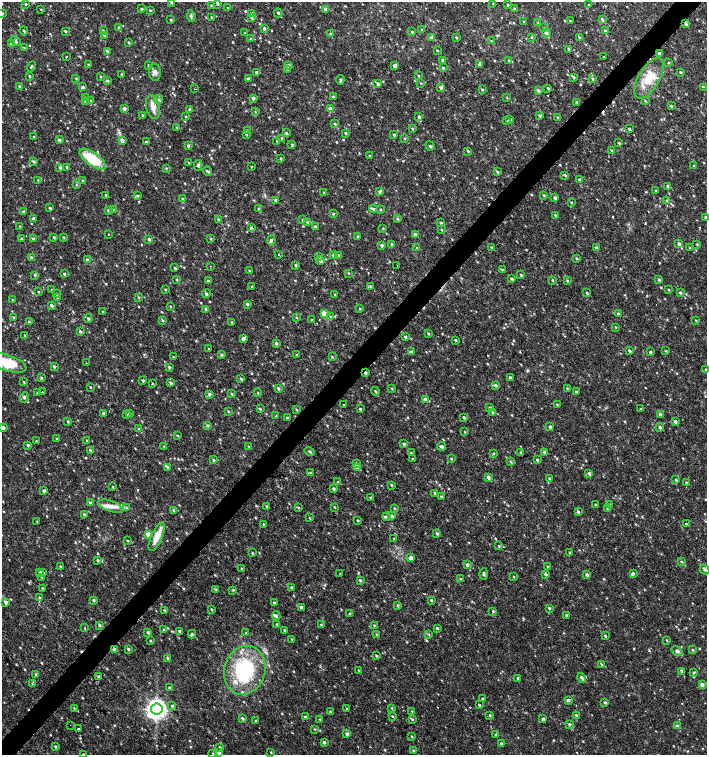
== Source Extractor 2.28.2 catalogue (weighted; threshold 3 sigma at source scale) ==
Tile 10 of 4 x 4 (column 2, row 3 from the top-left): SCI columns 1636-3044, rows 1507-3012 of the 6025 x 6032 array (HDU 1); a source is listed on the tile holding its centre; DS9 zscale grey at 2 x 2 block average (1 PNG px = mean of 2 x 2 image px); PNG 709 x 757 px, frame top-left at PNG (2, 2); each listed source drawn as its Kron ellipse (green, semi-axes under 4 px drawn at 4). Shown black and unused: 4% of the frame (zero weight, under 2 of 3 exposures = <1% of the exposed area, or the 3 px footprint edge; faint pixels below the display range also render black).
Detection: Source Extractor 2.28.2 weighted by HDU 2 'WHT'; one run over the whole footprint, this tile lists its part. Background 0.0175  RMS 0.003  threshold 0.0137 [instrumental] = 3 sigma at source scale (4.5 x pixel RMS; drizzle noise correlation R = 1.50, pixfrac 1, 0.0396/0.0396 arcsec/px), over >= 5 px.
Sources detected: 785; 8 cosmic-ray / hot-pixel residue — neither listed nor drawn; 1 coinciding with a brighter row at this scale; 8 inside a brighter listed object's ellipse — not listed separately; of the other 768, all 500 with FLUX_AUTO >= 0.5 (the completeness limit of this list) listed and drawn (268 fainter detections not listed), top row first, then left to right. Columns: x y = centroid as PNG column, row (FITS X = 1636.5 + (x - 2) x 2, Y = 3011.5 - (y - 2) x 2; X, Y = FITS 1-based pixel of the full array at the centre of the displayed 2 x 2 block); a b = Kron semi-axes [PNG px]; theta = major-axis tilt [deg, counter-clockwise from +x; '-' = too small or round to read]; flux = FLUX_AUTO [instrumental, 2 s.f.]
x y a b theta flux
171 3 3 3 - 0.78
217 3 3 3 - 1.1
493 3 3 2 - 0.53
25 4 3 3 - 0.71
211 5 3 2 - 0.58
508 5 4 3 - 0.82
588 5 3 2 - 0.67
228 8 3 2 - 0.71
515 8 3 3 - 0.74
41 9 2 2 - 0.55
142 9 3 2 - 0.78
326 9 3 3 - 3.7
150 10 3 3 - 0.67
2 13 3 3 - 0.76
252 13 3 3 - 1.1
278 13 4 3 - 0.96
191 16 6 2 -81 0.94
211 17 3 2 - 0.73
252 18 3 3 - 0.81
602 19 4 3 - 1.1
171 20 2 2 - 0.81
570 21 2 2 - 0.69
524 22 3 2 - 0.66
538 22 2 2 - 0.58
686 24 4 3 - 1.3
119 27 3 3 - 1.1
544 28 3 2 - 0.51
264 29 3 3 - 1.3
421 29 4 2 - 0.56
103 30 3 2 - 0.6
24 31 4 2 - 0.73
65 31 3 2 - 0.79
605 31 4 3 - 1.3
412 32 3 2 - 0.76
245 33 3 2 - 0.51
546 33 4 4 - 1.6
330 34 4 3 - 1.1
104 35 3 3 - 0.78
456 37 3 3 - 0.72
531 37 3 2 - 0.53
579 37 3 2 - 0.65
251 38 3 2 - 0.53
432 38 3 3 - 2
16 41 5 4 - 1.3
491 41 3 3 - 0.66
128 42 3 2 - 0.6
12 44 4 4 - 3
24 48 4 2 - 0.7
569 49 3 3 - 1.1
437 50 3 2 - 0.59
107 51 3 3 - 1
659 53 2 2 - 2
66 57 2 2 - 4.8
603 57 2 2 - 0.98
443 60 3 3 - 1.1
509 61 4 3 - 1.2
668 63 3 2 - 0.73
88 64 3 2 - 0.51
148 65 3 2 - 0.62
480 65 4 2 - 1.9
31 66 5 2 - 0.81
288 66 3 3 - 2.1
395 66 3 2 - 2.4
443 68 3 3 - 0.82
288 69 4 3 - 0.76
155 72 8 6 -84 3
257 72 3 3 - 1.4
680 72 3 2 - 0.79
122 74 3 3 - 1.2
29 76 3 2 - 0.8
418 76 3 2 - 0.6
100 77 3 2 - 0.51
574 77 4 3 - 0.97
76 78 3 2 - 0.68
248 78 3 3 - 1.2
649 78 22 10 59 15
593 79 4 3 - 0.92
340 80 4 3 - 1.1
108 81 3 3 - 0.75
421 83 3 2 - 0.53
378 84 3 3 - 1.2
19 86 3 2 - 0.77
83 87 4 3 - 1.2
441 87 3 3 - 1.6
703 87 2 2 - 1
548 88 3 2 - 1.2
195 89 2 2 - 0.52
482 89 3 3 - 0.81
538 90 4 3 - 1.3
85 97 3 3 - 0.76
333 97 3 2 - 1.2
253 98 3 3 - 1.8
507 98 3 2 - 0.59
91 100 3 2 - 0.76
159 100 4 3 - 1.2
645 101 4 2 - 0.6
85 102 3 3 - 0.8
577 102 3 3 - 1.3
671 106 3 3 - 0.81
153 107 12 6 -76 5.7
124 109 3 3 - 2
330 109 4 4 - 2.6
190 110 3 3 - 2.1
255 112 3 3 - 0.54
142 115 2 2 - 0.85
186 116 3 2 - 0.79
539 116 3 3 - 1.3
419 117 4 3 - 1.4
557 117 2 2 - 0.59
507 120 3 3 - 0.64
510 120 3 3 - 0.93
335 124 3 2 - 0.85
177 127 3 2 - 0.57
412 129 3 3 - 0.8
629 129 3 2 - 1.1
247 131 3 2 - 0.96
286 133 4 3 - 0.93
345 133 3 2 - 0.99
246 134 3 2 - 0.83
394 135 3 3 - 1
34 137 3 2 - 0.6
282 138 3 3 - 1.1
404 139 3 2 - 0.53
59 140 3 3 - 1.2
122 140 4 3 - 2.4
277 141 2 2 - 0.62
146 142 3 2 - 1.4
619 143 3 3 - 0.69
188 145 3 3 - 1
292 145 3 3 - 0.86
430 146 5 3 - 0.9
468 151 3 2 - 0.63
611 151 3 2 - 0.65
369 156 2 2 - 0.54
280 158 3 2 - 0.83
93 159 15 6 -35 26
33 161 4 3 - 1.3
188 163 2 2 - 1.6
198 165 5 4 - 1.6
251 166 2 2 - 0.58
694 166 4 3 - 0.88
60 167 4 3 - 1.4
67 167 3 3 - 1.2
166 168 3 2 - 0.55
207 171 5 3 - 1.4
497 172 3 2 - 0.81
565 175 3 2 - 0.96
38 180 3 2 - 0.52
82 180 3 2 - 0.53
579 180 3 2 - 0.96
76 185 3 3 - 0.61
668 186 3 3 - 1.2
656 190 3 2 - 0.62
324 192 2 2 - 0.63
379 192 4 3 - 1.3
106 195 3 2 - 0.68
138 195 3 3 - 0.79
544 195 3 2 - 0.74
182 198 3 3 - 0.88
555 198 3 3 - 1.3
276 200 3 3 - 1.4
667 201 3 3 - 0.94
571 203 3 2 - 0.52
50 208 3 2 - 0.77
258 209 4 2 - 0.7
373 209 4 3 - 1.6
380 209 3 2 - 0.7
108 210 3 2 - 1.1
113 210 3 3 - 0.67
24 212 3 3 - 1.7
333 214 3 2 - 0.75
555 215 3 2 - 0.7
705 217 3 2 - 0.85
33 219 3 3 - 1.9
397 219 4 3 - 0.83
219 220 3 3 - 1.2
303 220 3 3 - 1.3
307 222 3 3 - 1.7
441 223 3 3 - 1.1
20 226 3 2 - 0.59
315 226 3 3 - 0.98
251 227 3 3 - 1.1
383 228 3 3 - 0.54
441 229 3 2 - 0.63
109 234 2 2 - 1
415 235 4 3 - 1.8
358 236 3 2 - 0.66
54 237 3 3 - 0.84
64 237 3 2 - 0.72
22 239 3 3 - 1.1
33 239 3 3 - 1.5
149 239 3 2 - 1.2
211 239 3 2 - 0.51
271 240 5 3 - 1.5
392 244 3 3 - 0.88
679 244 3 3 - 1.8
697 244 3 2 - 0.71
381 245 3 3 - 1.5
491 247 3 3 - 0.8
417 248 4 3 - 1
596 248 3 3 - 1.3
690 248 3 2 - 0.97
278 255 2 2 - 0.75
333 255 3 3 - 0.95
319 256 3 3 - 0.94
338 256 3 3 - 1.9
31 258 3 3 - 1.6
577 258 3 2 - 0.72
88 260 4 3 - 1.8
321 261 3 3 - 2.5
295 265 3 2 - 0.86
210 266 2 2 - 0.68
397 266 2 2 - 1.1
175 268 3 2 - 0.9
502 270 4 2 - 0.69
249 271 3 2 - 0.69
349 273 3 2 - 0.52
64 274 3 2 - 0.84
35 275 3 3 - 0.86
521 275 3 2 - 0.92
177 279 3 3 - 0.68
511 279 3 3 - 1
552 280 3 3 - 0.79
659 280 4 3 - 1
208 281 3 2 - 0.82
567 281 3 3 - 0.72
252 286 2 2 - 1.7
370 286 3 3 - 0.74
165 289 3 2 - 0.74
51 290 3 2 - 0.55
668 290 2 2 - 0.57
38 292 2 2 - 0.59
587 293 3 2 - 0.87
680 293 3 3 - 1.1
56 294 4 3 - 0.78
206 294 4 4 - 1.1
335 294 3 2 - 0.54
138 297 3 2 - 0.53
57 298 3 3 - 1.1
12 300 3 2 - 0.5
247 304 3 3 - 1.1
51 305 3 3 - 1.8
170 306 3 2 - 0.54
360 308 3 2 - 0.54
206 309 3 2 - 0.96
102 311 3 2 - 0.53
324 314 3 3 - 16
618 314 3 2 - 1.1
330 316 4 3 - 0.8
14 317 3 2 - 0.6
296 317 4 2 - 0.6
88 319 4 3 - 1.3
163 320 3 2 - 0.88
312 320 3 2 - 0.88
696 320 3 2 - 0.6
29 322 3 2 - 0.83
231 322 3 2 - 0.84
616 327 3 2 - 0.52
80 331 4 3 - 1
428 333 3 2 - 0.78
25 335 4 2 - 0.7
405 337 3 3 - 1
243 339 3 3 - 2.6
456 340 3 2 - 0.75
276 343 3 3 - 1.2
209 349 3 2 - 0.51
629 351 3 2 - 1.1
665 351 3 2 - 0.64
411 352 3 3 - 1.5
650 352 3 2 - 1.2
297 354 3 3 - 0.7
221 355 4 3 - 1.1
173 357 3 2 - 0.52
332 357 3 2 - 0.5
6 363 21 8 -18 24
86 363 2 2 - 1.4
54 366 3 2 - 1.2
169 367 3 3 - 1.1
705 369 3 2 - 0.54
365 373 3 3 - 1.1
41 377 4 3 - 0.84
510 378 3 2 - 1.2
241 379 3 2 - 0.94
143 380 2 2 - 0.91
24 382 3 2 - 0.62
153 383 3 2 - 0.61
170 383 3 3 - 1.3
495 385 3 3 - 1.4
90 387 3 2 - 0.55
278 388 3 3 - 1.1
392 388 3 3 - 0.61
567 388 3 2 - 0.63
375 391 4 2 - 0.73
42 392 2 2 - 0.9
576 392 2 2 - 1.4
38 393 3 3 - 0.62
258 393 3 2 - 0.62
209 394 3 3 - 1.5
232 394 4 2 - 0.71
24 397 5 3 - 1.2
425 400 3 3 - 2.1
344 405 2 2 - 2.2
557 405 3 2 - 0.51
490 408 3 2 - 0.85
260 409 3 3 - 0.78
296 409 3 2 - 0.63
360 409 2 2 - 0.95
641 409 3 2 - 0.55
228 411 3 3 - 0.58
492 412 3 3 - 0.72
103 413 4 2 - 1.5
130 413 4 3 - 0.88
660 414 3 3 - 1.5
127 415 3 3 - 0.62
276 416 2 2 - 0.53
287 418 3 2 - 0.86
464 418 3 2 - 0.98
68 421 3 2 - 0.78
675 421 3 2 - 2.2
207 425 3 3 - 1.1
550 427 3 3 - 1.4
660 427 4 3 - 1.6
3 428 3 3 - 1.6
139 429 3 2 - 0.72
465 432 3 2 - 0.5
178 436 3 2 - 0.52
57 439 3 3 - 1.1
87 440 3 2 - 0.61
36 441 2 2 - 0.58
404 444 3 3 - 1.1
28 445 3 2 - 1.2
164 446 4 2 - 0.63
441 446 4 3 - 1.5
248 447 3 3 - 0.62
90 450 3 2 - 0.9
310 452 5 2 - 0.89
521 452 3 3 - 1.1
544 452 3 3 - 1.5
411 453 2 2 - 0.63
493 454 3 2 - 0.5
413 459 2 2 - 0.75
451 459 3 2 - 0.62
214 460 3 2 - 0.96
537 460 3 3 - 0.9
511 462 4 3 - 0.86
356 464 3 3 - 1.5
168 467 4 3 - 1.1
357 467 3 3 - 5.9
311 473 4 3 - 0.64
589 473 3 3 - 1.5
488 477 3 3 - 2.3
549 479 3 3 - 0.64
676 480 3 2 - 0.78
338 482 3 2 - 1
686 482 3 2 - 0.56
391 485 3 2 - 0.67
113 487 3 3 - 0.63
334 489 3 2 - 1.3
44 491 3 3 - 1.4
435 493 3 3 - 0.79
441 496 3 2 - 0.66
370 498 3 2 - 0.56
90 503 4 3 - 1.1
595 505 3 2 - 0.61
609 505 4 3 - 1.3
110 506 12 5 -20 5.1
267 506 3 2 - 0.91
335 507 3 2 - 0.5
127 508 3 2 - 0.54
298 508 3 3 - 0.76
394 508 3 2 - 0.65
607 509 3 2 - 0.5
174 510 4 3 - 1
578 512 4 3 - 0.89
84 514 3 2 - 0.94
392 516 3 2 - 1.4
387 517 4 3 - 1.8
310 518 3 2 - 0.55
358 520 2 2 - 0.68
37 521 3 2 - 0.53
264 524 3 2 - 0.66
686 524 3 2 - 0.7
437 533 4 3 - 1
148 534 3 3 - 6.5
157 537 15 5 65 8.6
394 539 3 2 - 0.6
127 541 3 2 - 0.65
499 546 3 2 - 0.61
252 553 3 2 - 0.66
570 553 3 2 - 0.67
411 558 3 3 - 3.8
97 561 3 3 - 0.96
682 562 3 2 - 0.75
467 565 3 3 - 1.3
60 566 3 2 - 0.63
548 566 3 2 - 0.52
242 568 3 3 - 0.81
705 569 5 3 - 1.4
40 572 3 3 - 1.1
43 573 3 3 - 0.7
340 573 2 2 - 1
633 573 3 3 - 1.4
484 574 6 2 -90 0.93
545 574 3 3 - 1.4
587 575 3 2 - 1.4
42 577 4 2 - 0.75
514 577 3 2 - 0.58
460 579 3 3 - 0.65
360 580 3 3 - 0.98
292 587 3 3 - 0.97
42 588 3 2 - 0.58
216 589 3 3 - 0.71
233 590 3 3 - 0.75
40 598 3 3 - 1.1
93 600 3 3 - 1.1
431 600 3 2 - 1
5 602 3 3 - 2.2
274 603 3 3 - 1
398 605 3 3 - 1
301 607 3 3 - 2.1
549 608 3 3 - 1.1
211 609 3 2 - 0.68
164 610 3 2 - 0.6
493 611 3 3 - 0.76
350 614 3 2 - 1
566 615 3 3 - 0.95
276 616 4 3 - 1.1
277 624 3 2 - 0.69
100 625 3 3 - 1.1
321 625 3 2 - 0.64
374 625 3 2 - 0.55
85 628 2 2 - 1.3
437 628 3 3 - 0.95
164 630 3 2 - 0.51
284 630 3 2 - 0.84
179 631 3 3 - 1.1
148 632 3 3 - 0.96
246 633 3 3 - 0.62
192 634 4 3 - 0.87
377 634 3 3 - 0.85
429 635 3 2 - 0.59
605 636 2 2 - 0.97
292 639 3 2 - 0.6
667 640 3 2 - 0.6
150 641 3 2 - 0.67
115 649 3 3 - 1.9
128 649 3 2 - 1
693 650 3 3 - 0.77
677 651 6 3 -34 1.7
376 656 3 2 - 0.78
168 658 3 2 - 1.1
602 664 3 3 - 0.71
245 670 25 20 72 55
359 670 3 2 - 0.93
682 671 4 3 - 1.2
694 672 4 3 - 0.92
36 674 3 2 - 1.1
99 677 3 3 - 1.2
518 678 3 2 - 0.79
582 678 5 3 - 1.5
32 684 4 2 - 0.63
702 685 3 3 - 2.6
169 688 3 3 - 1.3
483 699 3 2 - 1.4
568 700 3 3 - 2.1
605 702 3 3 - 1.2
479 705 3 2 - 1
172 706 4 3 - 0.87
74 708 3 2 - 0.5
346 708 3 2 - 0.66
392 708 3 3 - 0.58
157 709 5 5 - 410
412 711 3 2 - 0.63
330 712 4 3 - 0.94
490 715 3 2 - 0.86
576 715 3 2 - 0.8
392 716 3 2 - 0.57
305 717 2 2 - 0.83
242 718 3 3 - 1.2
320 719 3 3 - 0.68
412 719 3 3 - 0.81
543 719 3 3 - 1.3
256 721 3 2 - 0.84
569 724 3 3 - 1.2
70 725 2 2 - 0.55
677 726 4 3 - 2
78 729 2 2 - 2.3
315 729 3 2 - 0.51
347 734 3 3 - 2
496 735 3 3 - 1.3
412 736 3 2 - 0.62
324 742 3 3 - 1.3
501 743 3 3 - 0.94
55 747 3 3 - 0.91
220 747 3 2 - 0.69
413 751 3 2 - 0.72
219 752 3 3 - 3
271 752 3 2 - 0.51
213 753 3 3 - 0.63
83 754 3 2 - 0.7
Overlapping masked pixels (flux is a lower limit): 2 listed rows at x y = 365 373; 115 649
Isophote crosses this tile's border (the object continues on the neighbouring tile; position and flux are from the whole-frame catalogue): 5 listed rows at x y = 2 13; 705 217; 6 363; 705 369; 83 754
Diffuse or blended objects may show on this block-average render without a row.